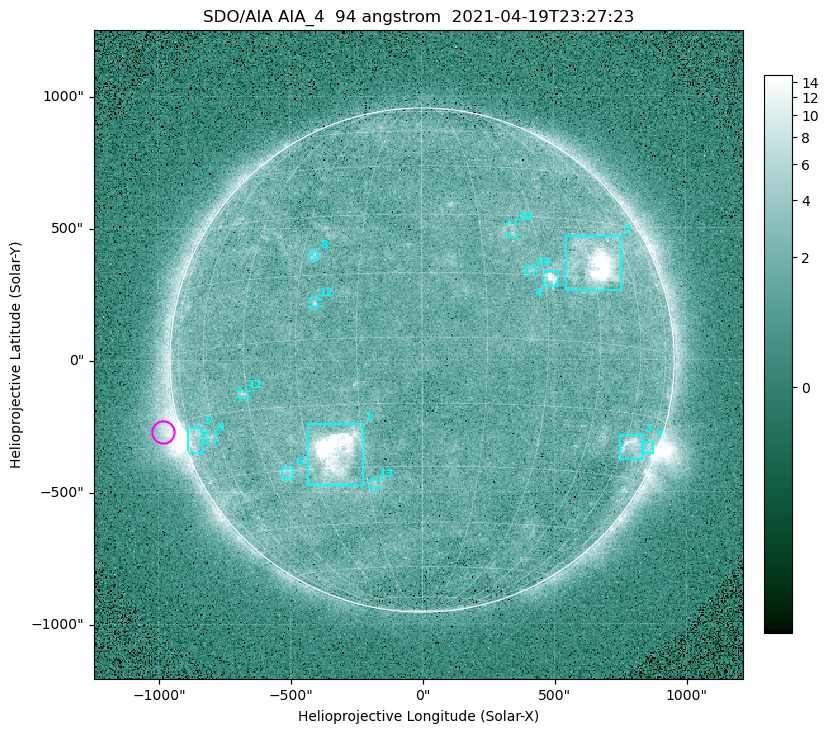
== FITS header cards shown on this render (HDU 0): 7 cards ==
TELESCOP= 'SDO/AIA '
INSTRUME= 'AIA_4   '
WAVELNTH=                   94
WAVEUNIT= 'angstrom'
DATE-OBS= '2021-04-19T23:27:23.12'
CTYPE1  = 'HPLN-TAN'
CTYPE2  = 'HPLT-TAN'

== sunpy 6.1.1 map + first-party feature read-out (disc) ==
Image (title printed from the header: SDO/AIA AIA_4  94 angstrom  2021-04-19T23:27:23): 512 x 512 px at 4.8 arcsec/px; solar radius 955 arcsec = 199 px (full disc in frame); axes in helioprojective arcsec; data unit not stated in the header (colour bar unlabelled)
Orientation: roll -0.138 deg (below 1 deg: not rotated)
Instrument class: DISC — disc imager (sunpy class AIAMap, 94 A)
Bright regions (active regions / flare kernels): reference = the median radial profile (limb darkening/brightening removed); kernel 5 px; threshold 5 sigma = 2.41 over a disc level ~1.76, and >= 1.15x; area >= 9 px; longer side >= 5 px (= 24 arcsec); searched inside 0.97 R_sun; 14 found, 14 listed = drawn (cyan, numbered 1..; 6 of them under ~33 arcsec drawn as corner ticks so the feature stays visible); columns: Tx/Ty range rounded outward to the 10 arcsec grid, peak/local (2 s.f.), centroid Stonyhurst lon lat
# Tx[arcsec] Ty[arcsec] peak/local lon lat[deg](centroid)
1 -430..-220 -470..-240 61 -22 -26
2 540..760 260..470 27 +47 +19
3 750..840 -380..-280 4.4 +64 -22
4 460..520 280..340 6.9 +32 +14
5 -890..-830 -350..-250 5.8 -73 -19
6 -540..-490 -450..-410 2.8 -38 -30
7 830..880 -360..-310 3 +74 -22
8 -430..-390 380..410 3.3 -27 +20
9 -820..-780 -300..-280 2.8 -63 -20
10 330..360 470..520 2.8 +23 +26
11 -690..-660 -140..-110 3.2 -46 -11
12 -420..-390 200..230 2.8 -25 +8
13 -190..-170 -480..-450 2.6 -13 -34
14 400..430 330..350 2.6 +27 +16
Off-limb structures (1.02-1.3 R_sun): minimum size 50 px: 5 found; the strongest spans PA ~90..115 deg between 1.02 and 1.21 R_sun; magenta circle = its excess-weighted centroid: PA ~105 deg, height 1.07 R_sun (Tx ~-980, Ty ~-270 arcsec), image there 4.9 x the reference